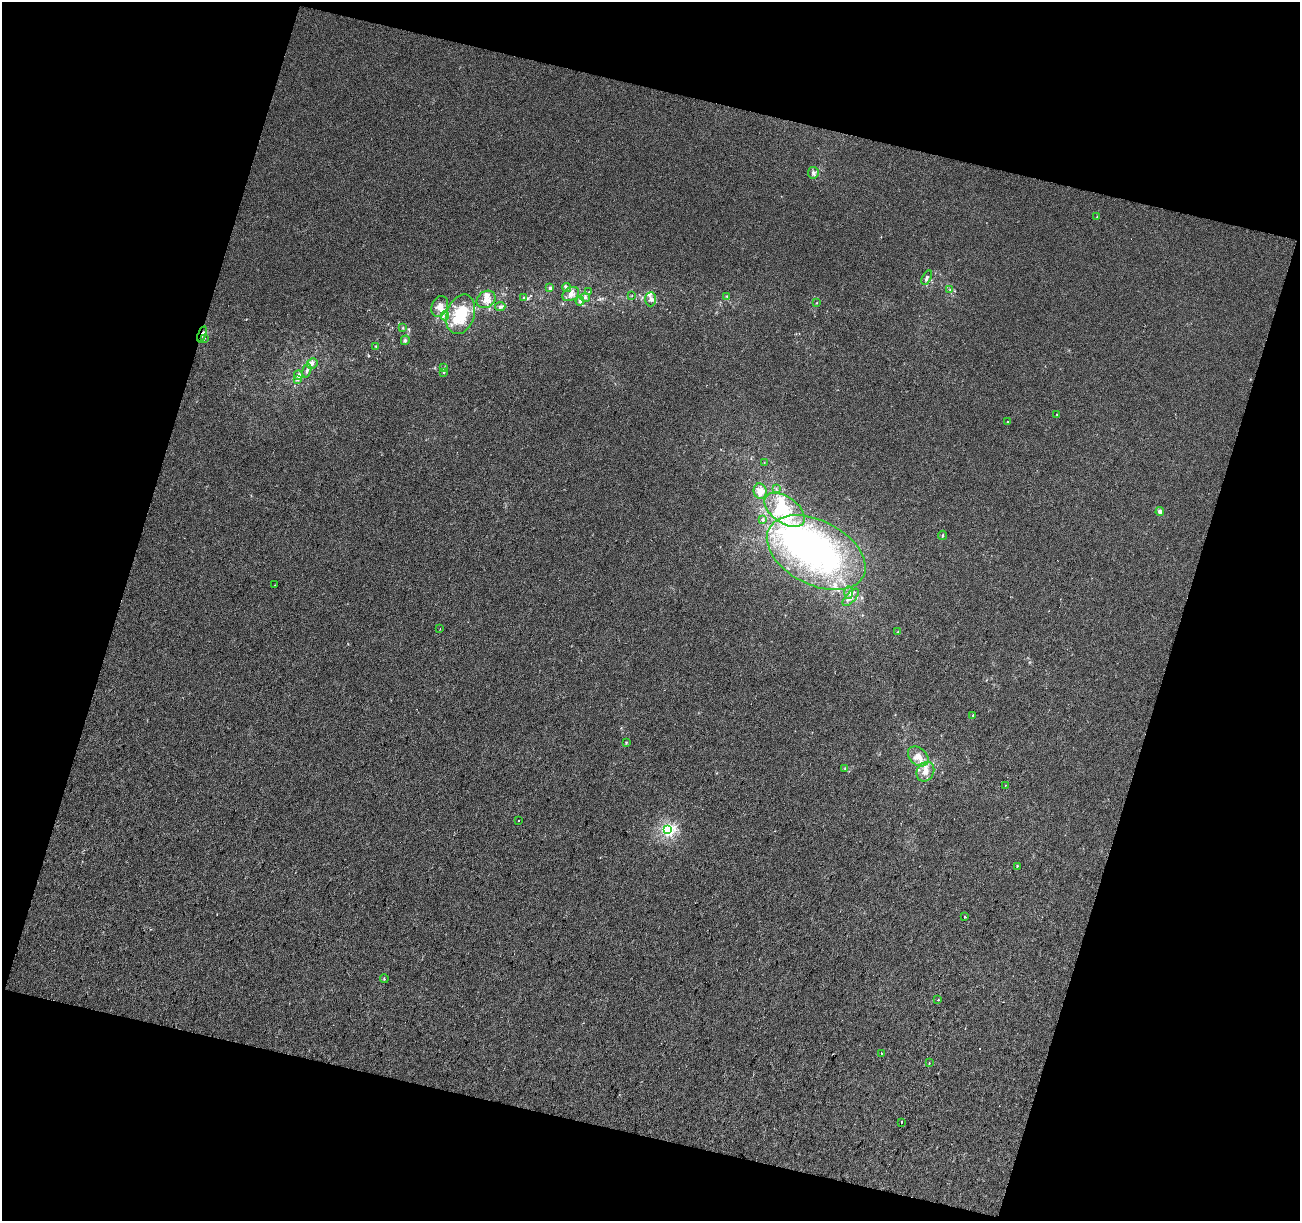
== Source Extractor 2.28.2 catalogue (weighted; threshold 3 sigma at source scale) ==
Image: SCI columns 1-2596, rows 128-2565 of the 2596 x 2676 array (HDU 1 of 3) = the unmasked area's bounding box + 8 px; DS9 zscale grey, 2 x 2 block average (1 PNG px = mean of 2 x 2 image px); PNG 1302 x 1223 px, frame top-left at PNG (2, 2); each listed source drawn as its Kron ellipse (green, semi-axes under 4 px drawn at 4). Shown black and unused: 34% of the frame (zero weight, under 2 of 3 exposures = <1% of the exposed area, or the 3 px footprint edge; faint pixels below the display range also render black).
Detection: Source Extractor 2.28.2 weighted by HDU 2 'WHT'. Background 0.00146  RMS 0.0069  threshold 0.0309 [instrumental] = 3 sigma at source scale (4.5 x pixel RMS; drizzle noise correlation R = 1.50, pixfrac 1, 0.0396/0.0396 arcsec/px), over >= 5 px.
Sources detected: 79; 2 inside a brighter object's white glare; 1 cosmic-ray / hot-pixel residue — neither listed nor drawn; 15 inside a brighter listed object's ellipse — not listed separately; the other 61 listed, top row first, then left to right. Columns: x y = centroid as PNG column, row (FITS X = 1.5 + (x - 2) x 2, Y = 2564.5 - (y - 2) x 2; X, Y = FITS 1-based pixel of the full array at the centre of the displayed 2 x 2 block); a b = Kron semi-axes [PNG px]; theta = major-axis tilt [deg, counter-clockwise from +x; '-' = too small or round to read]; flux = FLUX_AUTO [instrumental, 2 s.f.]
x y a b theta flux
813 173 6 5 - 4.4
1097 217 2 2 - 0.74
927 278 8 3 61 3.3
550 288 4 4 - 3.1
567 288 5 4 - 3.3
950 290 3 2 - 0.95
589 292 2 2 - 1
571 294 9 6 32 9.8
632 295 3 2 - 0.82
727 296 3 2 - 1.2
524 297 3 2 - 1.4
585 297 5 4 - 3
486 299 10 8 34 14
651 299 7 5 88 5.9
580 301 4 4 - 3.9
816 303 3 2 - 0.83
440 306 11 8 67 13
500 307 5 4 - 4.5
461 314 20 14 72 69
445 316 4 3 - 3
403 328 4 3 - 1.8
202 334 8 3 73 4.4
204 339 3 2 - 0.99
405 340 5 4 - 2.9
376 347 4 3 - 1.2
312 363 6 5 - 4.5
443 368 3 2 - 0.77
307 371 7 3 74 4.1
444 372 3 3 - 1.2
298 375 5 4 - 4.7
297 380 4 3 - 2.3
1057 414 3 2 - 0.82
1008 421 2 2 - 1.5
764 462 3 2 - 0.66
776 489 3 2 - 1.4
760 491 8 6 -73 19
785 510 23 13 -36 53
1160 512 4 4 - 4.6
763 519 4 3 - 2
943 535 5 3 - 1.9
816 553 53 32 -27 420
275 585 2 2 - 0.59
849 593 6 3 90 3.7
851 597 10 5 48 7.9
440 629 2 2 - 0.9
898 632 4 2 - 1.2
973 715 3 2 - 1.3
626 742 4 2 - 1.4
918 756 11 8 -42 19
845 768 3 3 - 1.2
925 772 10 8 58 14
1005 786 2 2 - 1.2
519 821 2 2 - 4
668 830 4 4 - 210
1017 866 3 2 - 1.3
965 917 2 2 - 4
384 978 4 2 - 1.2
938 1000 2 2 - 2.9
881 1053 2 2 - 0.74
929 1063 2 2 - 2.8
902 1122 2 2 - 13
Overlapping masked pixels (flux is a lower limit): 1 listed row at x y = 202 334
Diffuse or blended objects may show on this block-average render without a row.